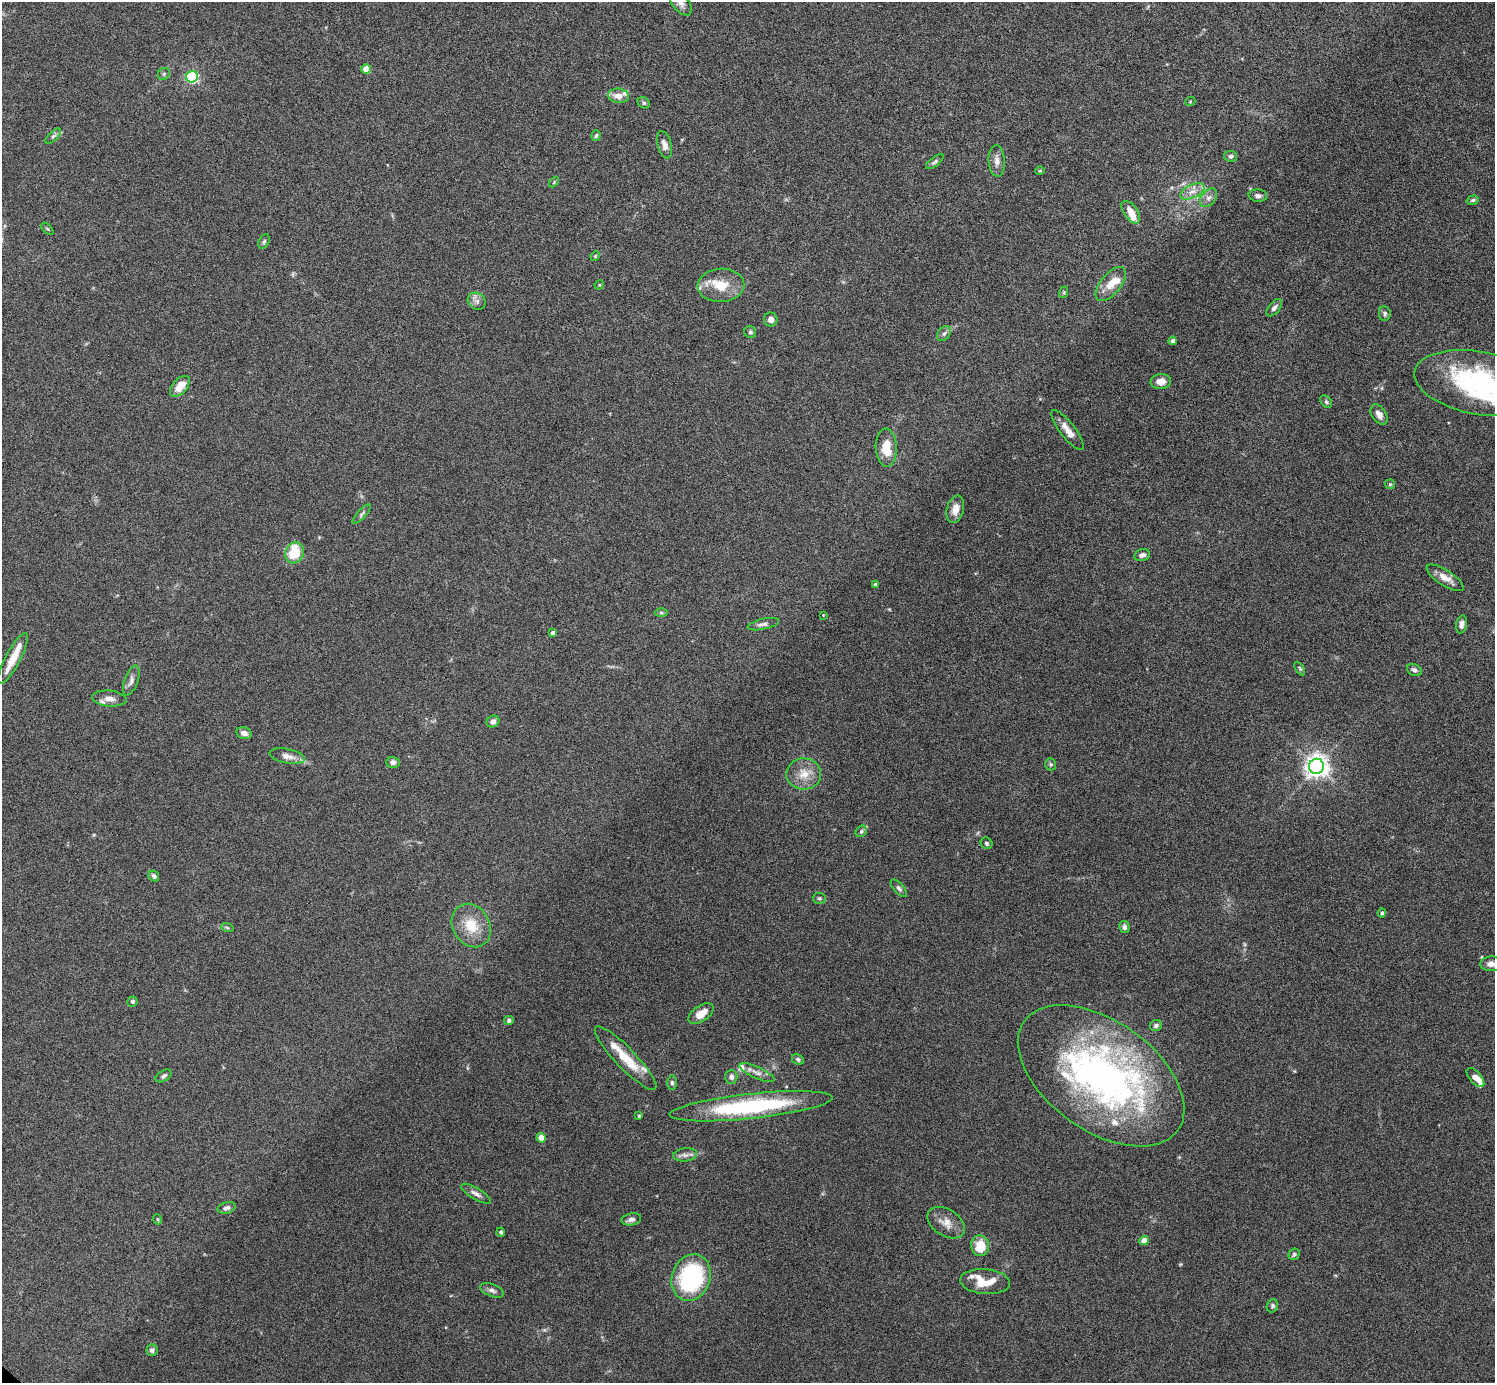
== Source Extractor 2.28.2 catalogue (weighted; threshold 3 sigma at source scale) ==
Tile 10 of 4 x 4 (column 2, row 3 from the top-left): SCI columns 1495-2987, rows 1537-2917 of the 5975 x 5977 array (HDU 1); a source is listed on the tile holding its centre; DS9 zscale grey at full resolution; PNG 1497 x 1385 px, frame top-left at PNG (2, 2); each listed source drawn as its Kron ellipse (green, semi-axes under 4 px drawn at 4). Shown black and unused: <1% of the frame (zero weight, under 4 of 8 exposures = <1% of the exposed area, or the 3 px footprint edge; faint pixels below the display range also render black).
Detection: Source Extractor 2.28.2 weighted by HDU 2 'WHT'; one run over the whole footprint, this tile lists its part. Background 0.0778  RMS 0.0051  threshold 0.021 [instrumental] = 3 sigma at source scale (4.09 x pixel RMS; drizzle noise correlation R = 1.36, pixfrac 0.8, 0.05/0.05 arcsec/px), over >= 5 px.
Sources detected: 121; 1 too faint to see at this stretch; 1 inside a brighter object's white glare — neither listed nor drawn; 14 inside a brighter listed object's ellipse — not listed separately; the other 105 listed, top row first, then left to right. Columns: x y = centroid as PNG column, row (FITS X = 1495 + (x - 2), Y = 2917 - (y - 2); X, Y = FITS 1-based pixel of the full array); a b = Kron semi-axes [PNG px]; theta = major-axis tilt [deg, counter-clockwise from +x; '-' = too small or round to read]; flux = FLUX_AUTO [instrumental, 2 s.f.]
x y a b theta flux
680 3 15 8 -53 2.6
366 69 5 4 - 9.5
164 74 6 5 - 0.84
192 77 6 5 - 69
618 96 10 7 -7 4
1190 102 5 3 - 0.39
644 103 6 5 - 0.84
53 136 10 4 44 1.1
596 136 5 4 - 0.8
664 145 14 7 -74 2.9
1231 156 6 5 - 1.2
997 161 16 8 -87 3.2
935 162 10 4 38 1.1
1040 171 4 4 - 0.51
554 182 6 3 47 0.53
1192 191 13 6 24 3.5
1258 196 9 6 -5 1.8
1208 198 10 7 49 2.2
1473 200 6 4 17 0.71
1131 212 13 7 -54 4.9
47 229 7 3 -45 0.54
264 242 8 5 63 0.87
595 256 5 4 - 0.5
1111 284 20 10 50 7
599 285 5 3 - 0.42
721 285 23 16 3 11
1064 292 6 4 72 0.55
477 301 9 8 - 2.1
1274 308 10 5 51 1.7
1385 314 7 6 - 1.1
771 319 7 7 - 2.3
750 332 6 5 - 0.98
944 334 8 6 49 1.3
1173 341 4 4 - 1.8
1161 382 10 7 4 4.3
1479 383 65 31 -10 88
180 386 12 7 47 6
1326 402 7 5 -51 0.88
1379 414 11 7 -55 2.8
1068 430 24 7 -52 4.6
886 448 19 10 -88 9.3
1390 484 5 4 - 0.63
955 509 14 8 75 4.4
362 514 12 4 47 1.1
294 553 11 9 67 16
1142 555 8 5 15 1.8
1445 578 21 7 -32 5.3
875 585 4 3 - 1.3
661 613 6 4 -1 0.67
823 615 3 3 - 0.32
763 624 16 5 12 1.9
1461 624 9 5 78 2.3
553 633 4 4 - 2
13 658 28 7 62 9.4
1300 669 7 4 -58 0.81
1414 670 8 5 -27 1.4
131 680 16 6 70 2.5
109 698 17 8 -5 3.4
493 721 6 5 - 1.9
244 733 8 5 -14 2.4
287 756 18 7 -11 3.7
393 762 7 5 -1 1.7
1051 764 6 5 - 0.76
1317 766 7 7 - 400
804 774 17 15 3 7.4
861 831 6 5 - 0.87
987 843 6 5 - 0.95
154 876 6 4 -47 1.3
899 888 11 5 -49 1.3
819 898 6 5 - 0.9
1382 913 4 4 - 0.91
471 925 23 18 -59 12
227 927 6 4 -20 0.67
1124 927 6 5 - 1.5
1491 964 10 7 1 2.5
132 1001 5 5 - 1.1
701 1014 14 7 34 5.5
509 1020 5 4 - 1.3
1156 1026 6 5 - 1.3
626 1058 43 10 -46 13
798 1059 6 5 - 1
757 1072 19 5 -24 2.9
164 1076 9 5 31 1.3
1101 1076 94 55 -35 190
731 1077 7 6 - 1.8
1475 1078 11 6 -49 3.5
672 1083 7 5 -88 1
751 1106 82 12 6 57
639 1116 3 3 - 0.64
541 1138 4 4 - 6.2
685 1155 12 6 6 2
476 1194 17 5 -30 2.2
226 1208 9 5 15 1.7
158 1219 5 4 - 0.61
631 1219 10 6 11 1.6
946 1223 20 13 -32 5.5
501 1232 4 4 - 0.95
1144 1241 5 4 - 4.2
980 1246 10 9 - 12
1294 1254 6 5 - 0.84
691 1278 24 19 70 53
985 1282 25 12 -5 11
492 1290 12 6 -21 1.7
1272 1306 7 5 67 0.94
152 1350 6 5 - 1.4
Isophote crosses this tile's border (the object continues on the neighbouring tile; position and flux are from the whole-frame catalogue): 3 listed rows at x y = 680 3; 1479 383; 1491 964